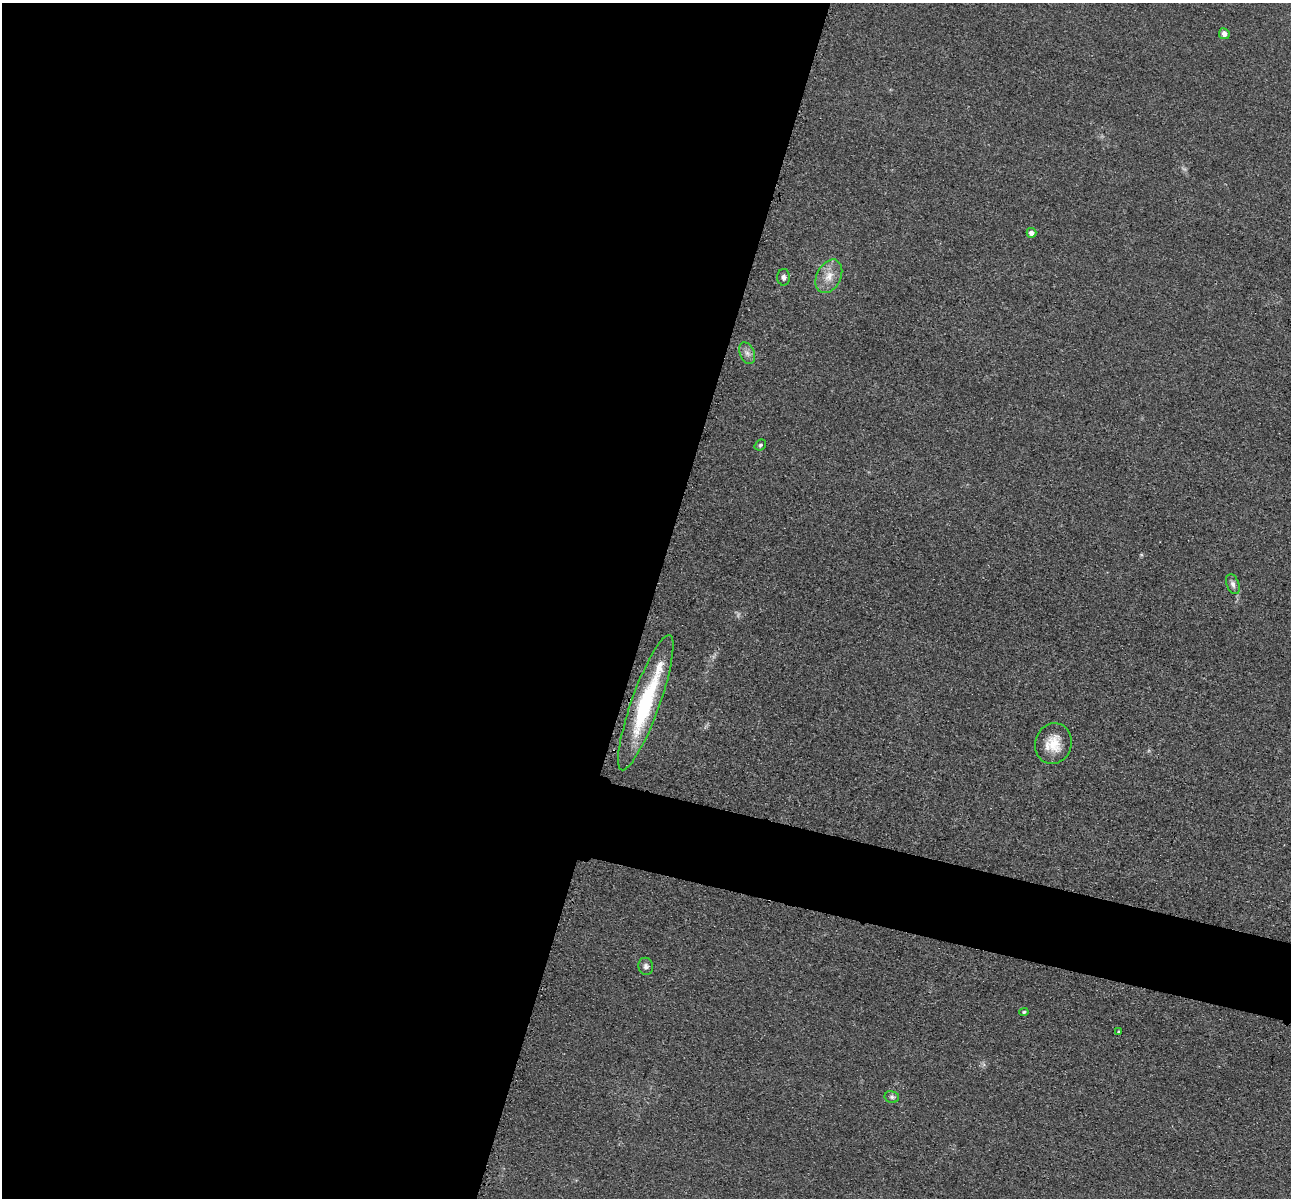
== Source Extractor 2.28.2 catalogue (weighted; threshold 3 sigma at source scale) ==
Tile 5 of 4 x 4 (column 1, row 2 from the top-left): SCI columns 21-1309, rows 2671-3866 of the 5198 x 5216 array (HDU 1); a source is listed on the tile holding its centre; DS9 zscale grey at full resolution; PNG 1293 x 1200 px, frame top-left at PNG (2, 3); each listed source drawn as its Kron ellipse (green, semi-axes under 4 px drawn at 4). Shown black and unused: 54% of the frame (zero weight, under 3 of 4 exposures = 3% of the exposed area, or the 3 px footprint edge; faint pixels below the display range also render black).
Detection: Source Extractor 2.28.2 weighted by HDU 2 'WHT'; one run over the whole footprint, this tile lists its part. Background 0.0485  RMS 0.0082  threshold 0.0368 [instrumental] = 3 sigma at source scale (4.5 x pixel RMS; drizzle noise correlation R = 1.50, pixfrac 1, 0.05/0.05 arcsec/px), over >= 5 px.
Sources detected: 14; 1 inside a brighter listed object's ellipse — not listed separately; the other 13 listed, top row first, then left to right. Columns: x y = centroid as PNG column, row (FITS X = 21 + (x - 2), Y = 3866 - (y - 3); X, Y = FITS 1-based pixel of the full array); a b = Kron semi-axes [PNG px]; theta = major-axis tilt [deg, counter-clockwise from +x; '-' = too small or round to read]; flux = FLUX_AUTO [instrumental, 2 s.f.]
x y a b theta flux
1224 34 5 5 - 3.7
1031 233 5 5 - 4.2
829 276 18 12 63 11
784 277 8 6 -88 2.7
747 353 11 7 -66 4
760 445 6 5 - 1.4
1233 584 10 6 -68 3.1
646 703 72 14 70 74
1053 744 20 18 71 18
646 966 9 7 -78 3.1
1024 1012 4 4 - 1.1
1119 1032 3 3 - 2.2
892 1097 7 6 - 2.1
Overlapping masked pixels (flux is a lower limit): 1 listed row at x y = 646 703